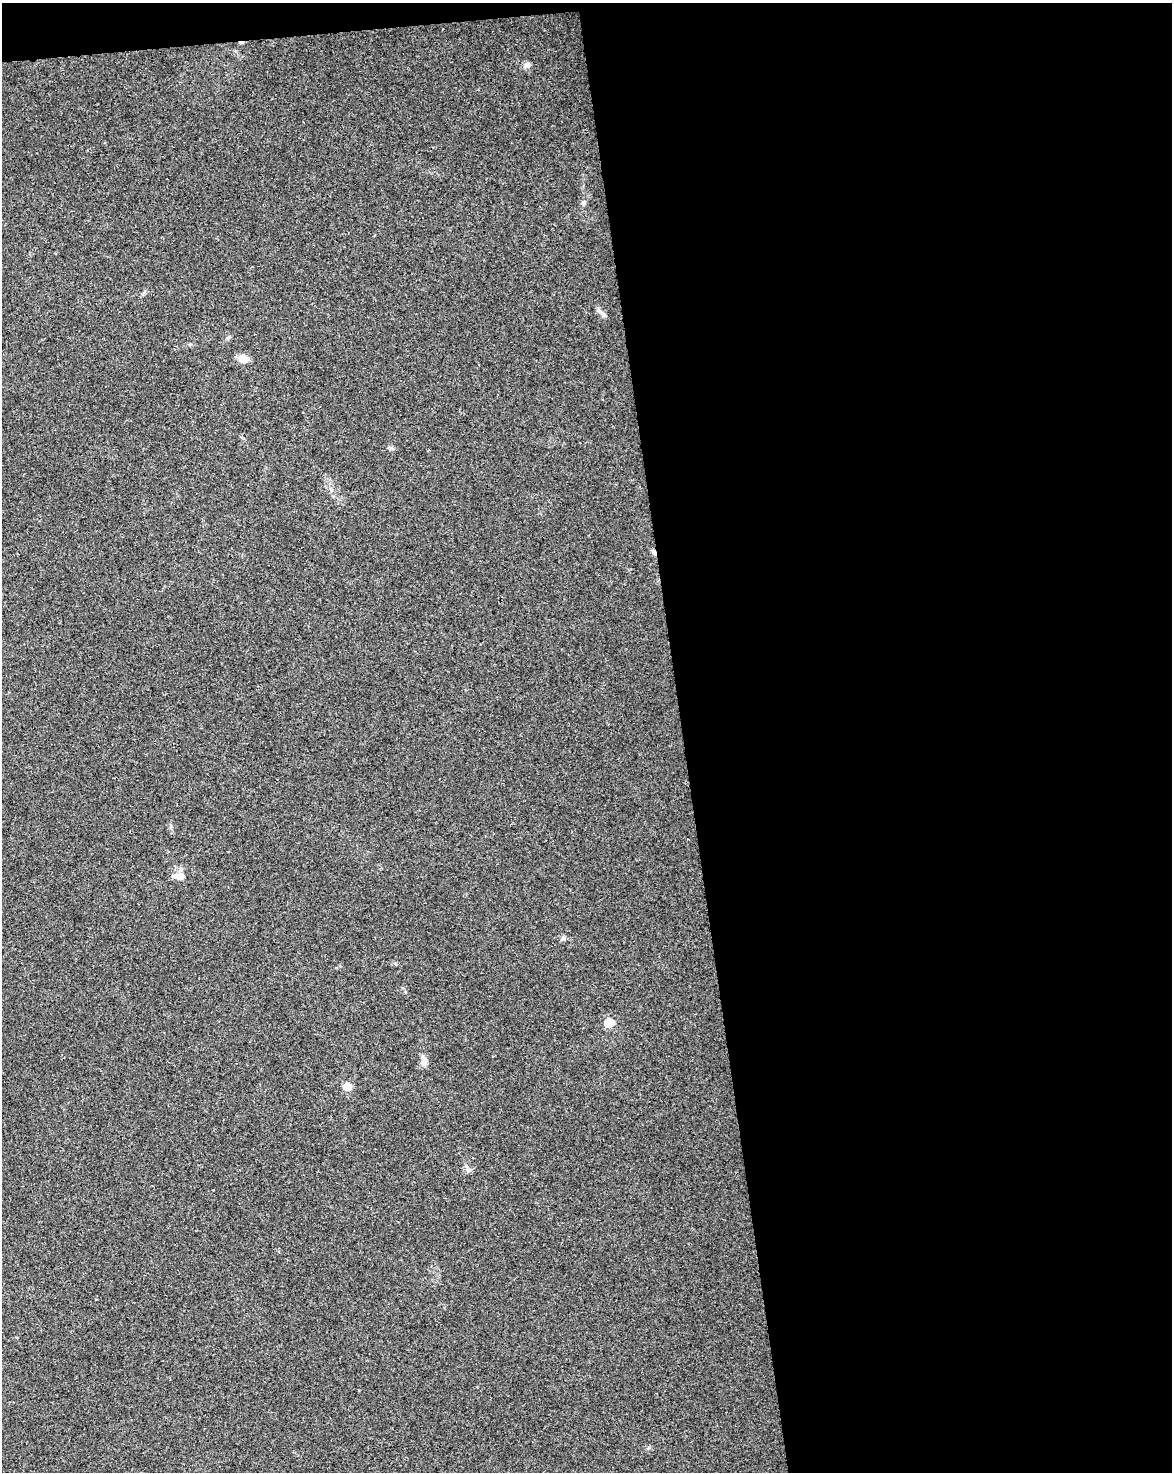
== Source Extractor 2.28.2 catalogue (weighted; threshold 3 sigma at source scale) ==
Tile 4 of 4 x 3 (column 4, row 1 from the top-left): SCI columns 3565-4734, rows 3009-4478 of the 4791 x 4502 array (HDU 1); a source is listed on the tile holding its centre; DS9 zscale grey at full resolution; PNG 1174 x 1474 px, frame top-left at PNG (2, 3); no overlay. Shown black and unused: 43% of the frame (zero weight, under 3 of 4 exposures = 5% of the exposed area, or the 3 px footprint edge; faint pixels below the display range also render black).
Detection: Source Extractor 2.28.2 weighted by HDU 2 'WHT'; one run over the whole footprint, this tile lists its part. Background 0.00476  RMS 0.003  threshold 0.0135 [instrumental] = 3 sigma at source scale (4.5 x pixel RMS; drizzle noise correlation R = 1.50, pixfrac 1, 0.0396/0.0396 arcsec/px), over >= 5 px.
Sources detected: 13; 2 cosmic-ray / hot-pixel residue — not listed; the other 11 listed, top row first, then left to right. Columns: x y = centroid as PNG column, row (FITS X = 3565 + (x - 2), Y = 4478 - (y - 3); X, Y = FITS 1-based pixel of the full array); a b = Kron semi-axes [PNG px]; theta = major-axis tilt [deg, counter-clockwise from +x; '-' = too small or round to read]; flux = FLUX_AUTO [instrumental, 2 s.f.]
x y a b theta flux
527 65 9 7 19 1.2
583 202 8 6 44 0.76
601 313 17 4 -38 0.99
228 338 7 4 58 0.52
244 358 13 10 -11 2.3
179 876 18 10 -7 2.5
563 939 7 6 - 0.68
609 1022 5 5 - 12
424 1061 12 7 -83 1.9
348 1086 5 5 - 6.1
468 1170 8 6 21 0.81